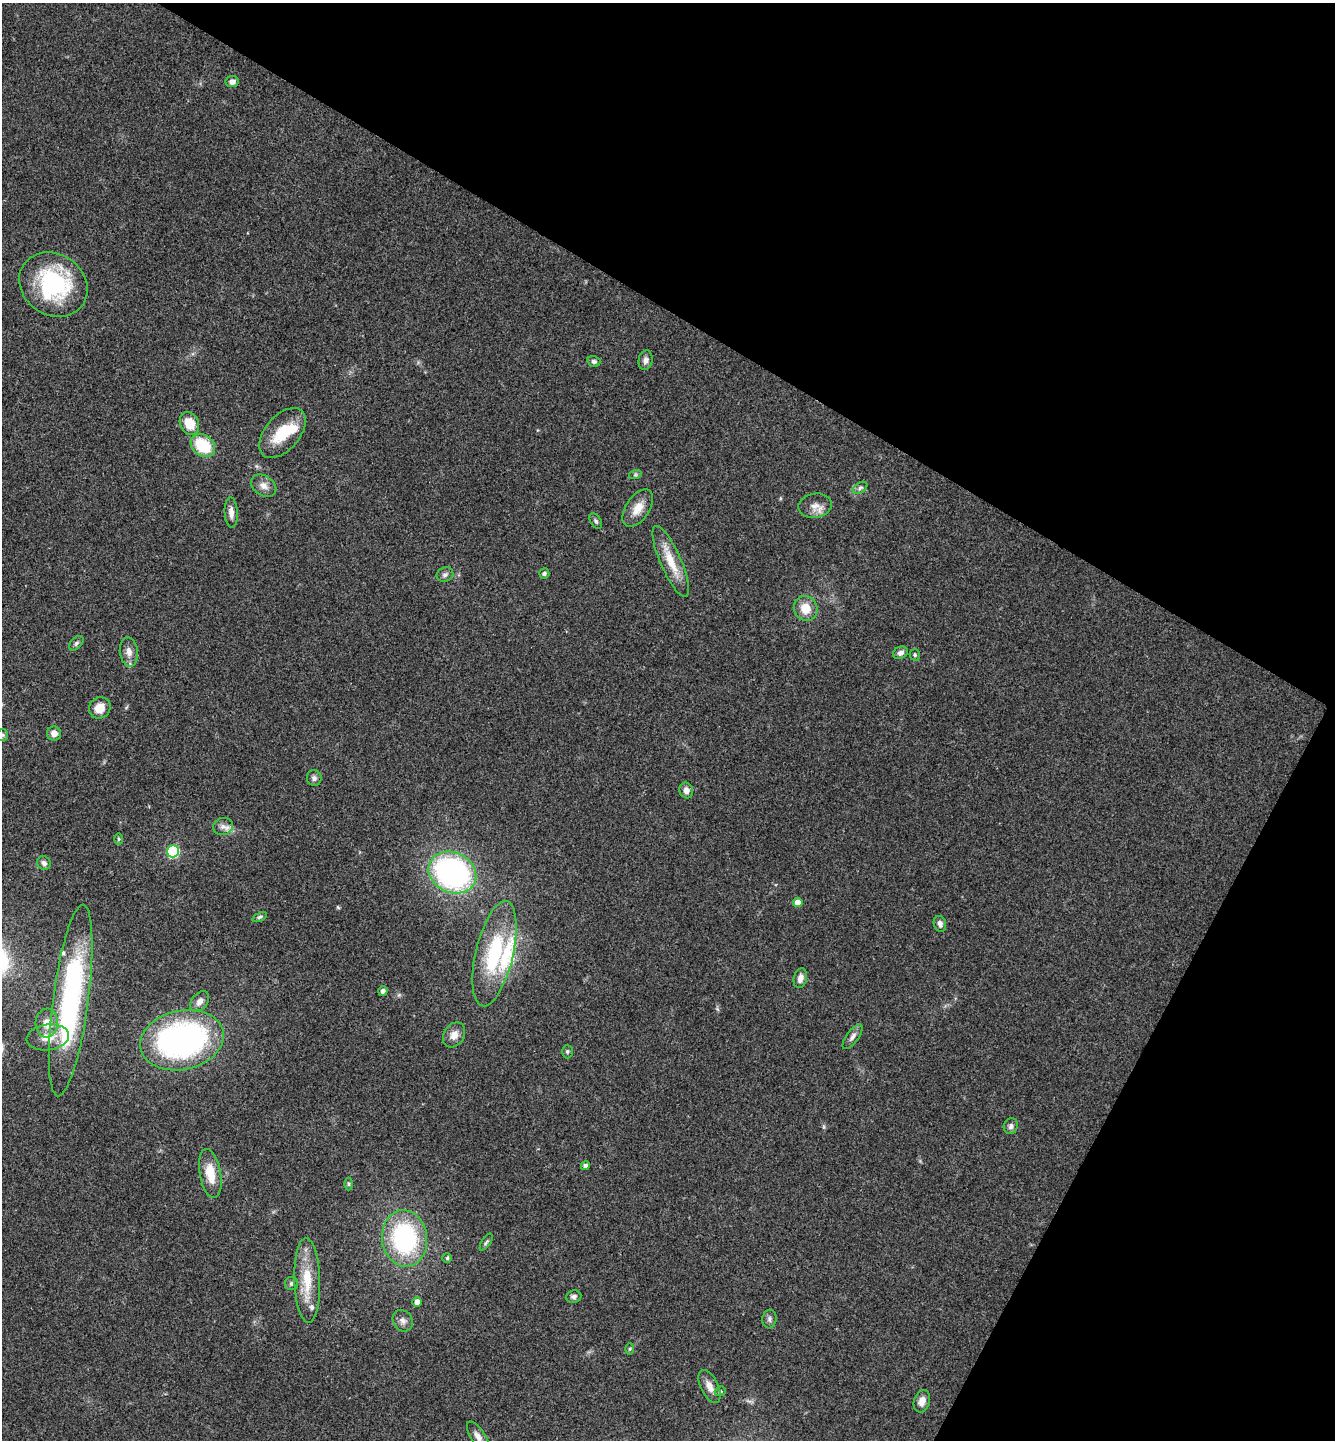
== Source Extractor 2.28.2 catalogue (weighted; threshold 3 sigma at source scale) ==
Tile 8 of 4 x 4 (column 4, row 2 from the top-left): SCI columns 4286-5618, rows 2878-4315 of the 5766 x 5758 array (HDU 1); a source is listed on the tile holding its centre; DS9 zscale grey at full resolution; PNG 1337 x 1442 px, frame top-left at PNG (2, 3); each listed source drawn as its Kron ellipse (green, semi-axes under 4 px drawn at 4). Shown black and unused: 30% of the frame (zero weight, under 3 of 4 exposures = <1% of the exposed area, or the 3 px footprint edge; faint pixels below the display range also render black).
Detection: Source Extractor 2.28.2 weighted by HDU 2 'WHT'; one run over the whole footprint, this tile lists its part. Background 0.123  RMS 0.0064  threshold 0.0289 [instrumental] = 3 sigma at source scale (4.5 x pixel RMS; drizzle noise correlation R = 1.50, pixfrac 1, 0.05/0.05 arcsec/px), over >= 5 px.
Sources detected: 68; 1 inside a brighter object's white glare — neither listed nor drawn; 3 inside a brighter listed object's ellipse — not listed separately; the other 64 listed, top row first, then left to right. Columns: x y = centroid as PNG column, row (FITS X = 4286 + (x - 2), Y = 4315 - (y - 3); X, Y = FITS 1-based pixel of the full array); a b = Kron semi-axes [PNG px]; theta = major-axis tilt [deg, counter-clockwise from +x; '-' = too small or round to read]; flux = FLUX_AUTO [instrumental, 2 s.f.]
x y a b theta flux
232 82 6 5 - 3
53 284 36 30 -34 67
646 360 10 7 80 2.7
594 361 6 5 - 1.6
189 423 12 9 -66 13
282 433 29 17 50 22
203 446 13 10 -39 27
635 475 6 4 18 1.1
264 486 14 9 -35 4.5
860 488 8 5 32 1.6
815 506 16 12 11 6
638 508 21 11 56 9.2
231 512 15 6 -87 4.2
596 521 8 5 -59 1.4
671 561 38 10 -66 16
544 573 5 5 - 1.2
445 575 8 7 - 2.2
806 608 12 11 - 9.8
76 643 8 5 46 1.5
129 652 15 9 -83 4.6
900 653 7 6 - 2.8
915 655 6 5 - 1.1
100 708 11 10 - 8
54 734 7 7 - 4.1
2 735 6 5 - 1.3
314 778 8 7 - 2.1
686 790 8 6 -66 3.2
223 826 10 8 12 3.4
118 839 6 4 90 0.86
173 851 6 6 - 60
44 863 7 6 - 2
452 872 25 20 -25 150
798 902 4 4 - 6
260 917 8 4 25 1.3
940 924 8 6 -73 2.7
494 954 54 19 77 50
800 978 10 6 77 4.1
383 991 4 4 - 2.3
71 1000 96 18 82 130
200 1001 12 7 50 3.9
47 1023 14 11 84 7.6
454 1035 13 10 57 5.7
48 1037 21 13 8 10
852 1037 14 6 53 2.9
182 1040 42 29 12 170
567 1051 7 5 -90 1.2
1011 1126 8 7 - 2
585 1165 5 4 - 1.3
210 1173 25 10 -79 13
348 1184 6 4 -90 0.99
405 1238 28 22 -83 85
486 1242 10 4 57 1.2
447 1258 5 4 - 0.91
307 1280 42 13 -88 21
291 1283 6 6 - 1.5
574 1297 8 6 6 2.1
417 1302 5 4 - 4.2
769 1319 9 7 82 2.1
403 1321 11 9 -55 3.4
630 1349 5 3 - 0.75
709 1386 18 8 -64 5.8
720 1391 6 4 20 0.99
922 1401 11 8 73 4.7
478 1437 17 7 -58 4.2
Isophote crosses this tile's border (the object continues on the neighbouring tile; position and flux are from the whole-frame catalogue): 2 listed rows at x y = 2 735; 478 1437